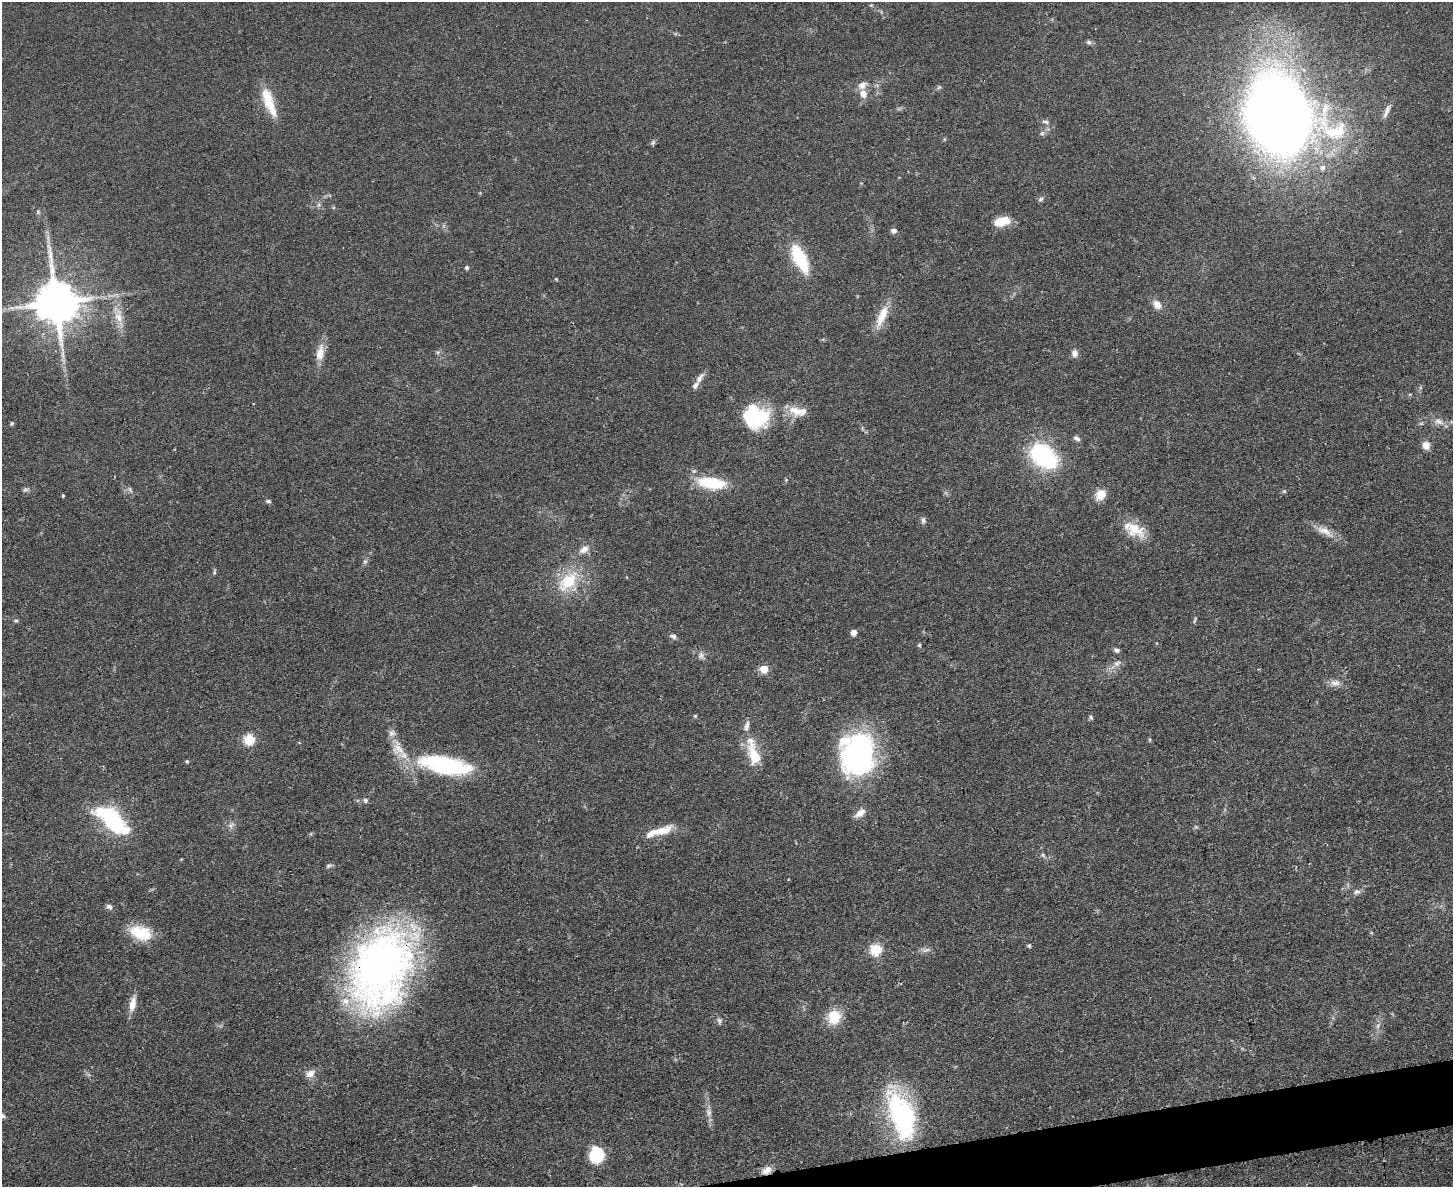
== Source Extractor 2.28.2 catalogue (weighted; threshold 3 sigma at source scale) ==
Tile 5 of 3 x 4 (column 2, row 2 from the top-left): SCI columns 1594-3044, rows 2383-3567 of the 4750 x 4765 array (HDU 1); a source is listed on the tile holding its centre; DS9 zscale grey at full resolution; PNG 1455 x 1189 px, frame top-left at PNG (2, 2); no overlay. Shown black and unused: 2% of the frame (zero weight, under 3 of 4 exposures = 2% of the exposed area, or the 3 px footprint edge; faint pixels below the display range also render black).
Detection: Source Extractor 2.28.2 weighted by HDU 2 'WHT'; one run over the whole footprint, this tile lists its part. Background 0.0459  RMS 0.0051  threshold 0.0232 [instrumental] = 3 sigma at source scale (4.5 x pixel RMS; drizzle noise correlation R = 1.50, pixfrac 1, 0.05/0.05 arcsec/px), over >= 5 px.
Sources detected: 98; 1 too faint to see at this stretch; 2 inside a brighter object's white glare — not listed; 8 inside a brighter listed object's ellipse — not listed separately; the other 87 listed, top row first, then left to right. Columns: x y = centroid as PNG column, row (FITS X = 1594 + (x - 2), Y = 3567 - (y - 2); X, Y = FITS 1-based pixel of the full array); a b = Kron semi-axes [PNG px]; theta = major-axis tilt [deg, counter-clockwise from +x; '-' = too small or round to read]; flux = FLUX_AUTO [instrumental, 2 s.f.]
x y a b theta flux
1089 42 7 5 -40 1.1
939 87 7 4 19 0.79
863 94 10 8 -65 4.2
271 107 31 12 -59 11
1386 111 20 5 67 2.5
1279 115 57 46 -63 770
1046 122 11 5 -10 1.4
1042 133 7 5 44 1.2
653 142 8 5 63 1
1323 167 8 6 42 1.8
1041 199 7 5 29 1.1
318 205 7 4 70 0.96
38 211 7 4 80 0.79
1002 221 17 9 18 10
894 231 8 6 2 1.6
800 258 27 11 -64 30
467 268 5 4 - 0.96
556 279 4 4 - 0.47
56 302 13 12 - 2000
1157 304 12 9 -49 4.2
882 316 30 10 66 9.5
118 317 15 10 -53 5.5
320 353 25 10 82 6.6
1075 353 9 7 -83 2.7
63 354 9 4 -81 1.9
700 378 17 7 56 3
795 410 20 12 -26 7.6
758 417 30 22 -63 30
1439 422 13 8 -16 3.3
12 423 5 5 - 0.7
1077 439 9 5 -27 1.6
1426 445 9 8 - 3.7
1043 456 28 18 -43 63
711 483 27 11 -7 26
25 489 7 4 2 1
1284 491 5 4 - 0.63
1101 494 12 10 49 7
63 495 4 3 - 0.71
268 501 6 4 -9 1
923 520 8 6 -89 1.3
1134 528 25 17 -33 12
1325 531 25 10 -26 6.2
584 549 14 9 33 3.9
365 562 6 5 - 1
214 572 8 4 84 0.78
568 581 36 19 44 22
16 620 6 4 -1 0.69
1195 620 10 2 72 0.7
853 632 7 6 - 2
673 636 8 5 -14 1.6
919 645 5 4 - 0.65
1116 650 7 5 -31 1.5
701 656 10 7 -74 2.1
764 669 5 5 - 14
1335 683 14 8 -2 3.4
695 716 4 4 - 0.71
1091 717 6 4 -67 0.9
747 726 15 6 74 2.5
392 733 9 8 - 2.2
249 740 6 5 - 38
857 754 46 38 85 96
754 755 28 10 -74 18
187 761 5 4 - 0.63
445 765 58 19 -11 64
365 800 6 5 - 1.2
860 813 15 7 37 4
111 818 35 20 -54 40
231 825 9 5 56 1.6
662 831 28 10 17 9.3
1043 855 7 4 -46 0.91
1357 892 10 7 12 1.8
109 907 8 6 -23 1.6
141 933 28 16 -18 16
1029 946 5 4 - 0.92
876 949 6 6 - 41
926 950 13 4 19 1.8
380 969 91 61 73 250
133 1004 18 8 78 5.7
834 1017 14 12 64 14
719 1021 9 6 -80 1.4
1378 1026 7 4 89 1.2
310 1073 12 9 29 3.8
709 1113 9 6 -90 2
2 1116 8 6 -33 1.4
902 1116 50 24 -71 87
597 1155 16 14 83 19
767 1170 13 8 27 3.7
Overlapping masked pixels (flux is a lower limit): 2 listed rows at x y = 380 969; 767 1170
Isophote crosses this tile's border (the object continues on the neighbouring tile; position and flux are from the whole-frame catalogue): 1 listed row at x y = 2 1116